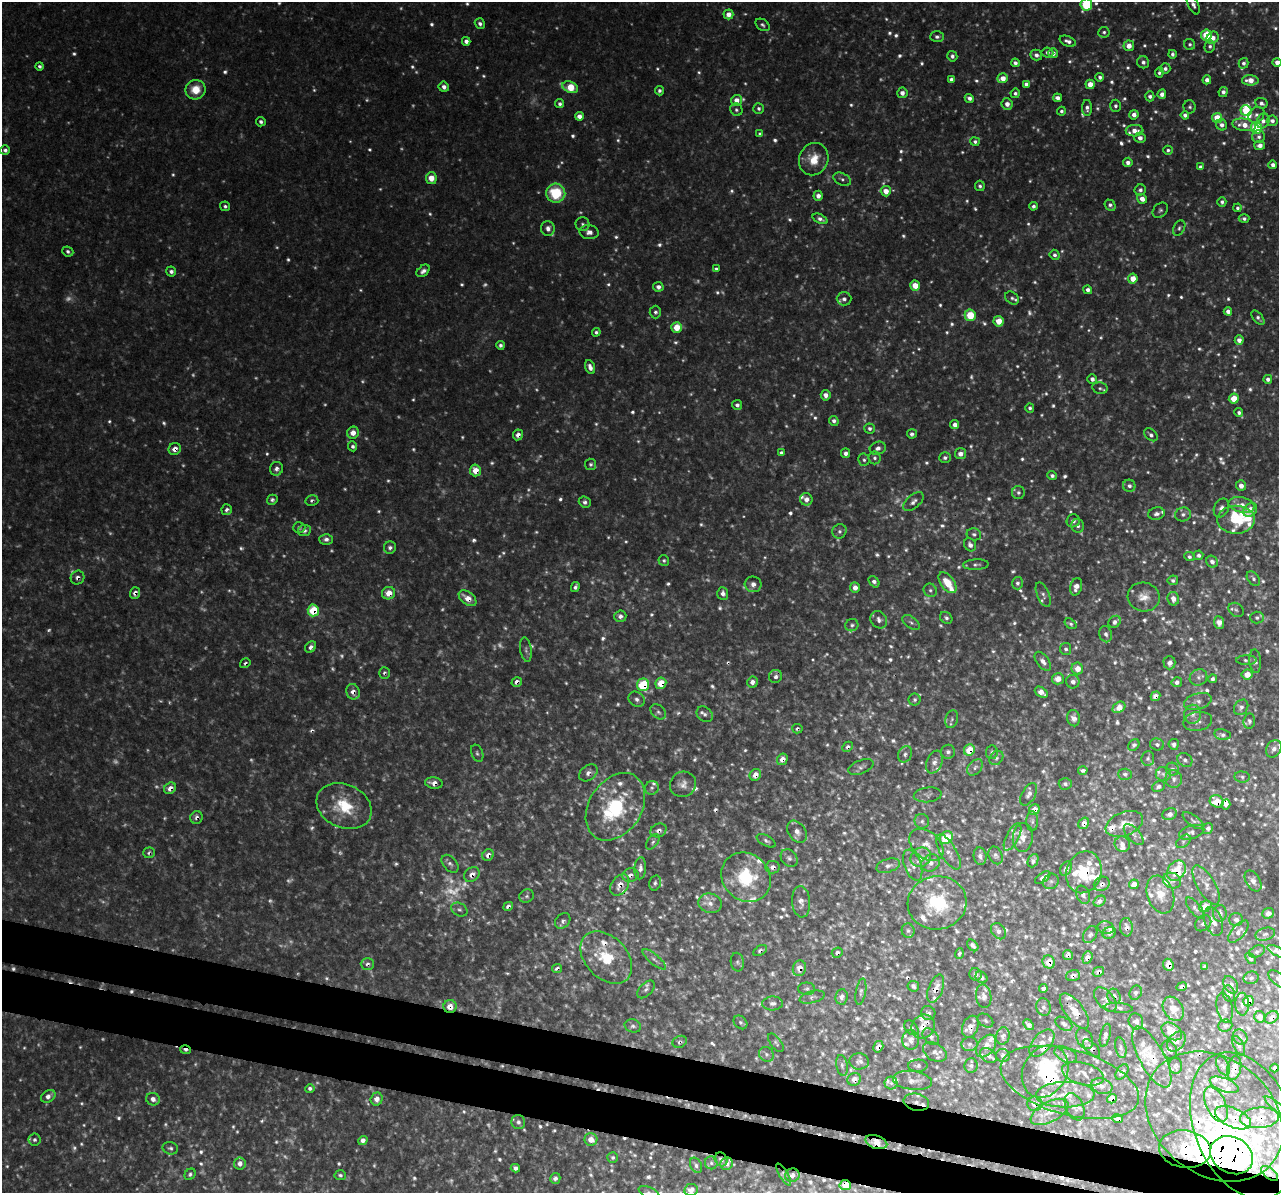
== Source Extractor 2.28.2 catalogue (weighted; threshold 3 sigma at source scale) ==
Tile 6 of 4 x 4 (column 2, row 2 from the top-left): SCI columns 1315-2591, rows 2759-3949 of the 5159 x 5407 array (HDU 1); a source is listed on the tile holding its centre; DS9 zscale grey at full resolution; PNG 1281 x 1195 px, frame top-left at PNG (2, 2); each listed source drawn as its Kron ellipse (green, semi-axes under 4 px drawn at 4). Shown black and unused: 6% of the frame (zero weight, under 3 of 4 exposures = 4% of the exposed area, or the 3 px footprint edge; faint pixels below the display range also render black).
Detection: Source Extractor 2.28.2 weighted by HDU 2 'WHT'; one run over the whole footprint, this tile lists its part. Background 0.0149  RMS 0.0048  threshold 0.0218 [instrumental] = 3 sigma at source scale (4.5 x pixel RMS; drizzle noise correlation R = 1.50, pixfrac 1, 0.0396/0.0396 arcsec/px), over >= 5 px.
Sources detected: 1491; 431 too faint to see at this stretch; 4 inside a brighter object's white glare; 13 cosmic-ray / hot-pixel residue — neither listed nor drawn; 109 inside a brighter listed object's ellipse — not listed separately; of the other 934, all 500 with FLUX_AUTO >= 1.21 (the completeness limit of this list) listed and drawn (434 fainter detections not listed), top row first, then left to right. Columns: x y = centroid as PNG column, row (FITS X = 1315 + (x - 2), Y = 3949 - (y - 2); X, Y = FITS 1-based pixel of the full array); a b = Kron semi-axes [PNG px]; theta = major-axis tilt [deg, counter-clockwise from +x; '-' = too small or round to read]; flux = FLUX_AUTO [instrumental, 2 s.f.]
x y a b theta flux
1086 4 6 6 - 30
1193 5 10 5 -65 2
728 14 5 5 - 4.2
480 24 5 5 - 1.9
762 25 8 5 -34 1.3
1104 32 5 5 - 1.2
1206 35 5 5 - 18
937 37 7 5 1 1.6
1213 38 6 5 - 4.3
466 41 4 4 - 2.6
1068 41 8 5 -21 2.3
1190 44 6 5 - 1.3
1129 46 5 5 - 4.5
1210 46 6 5 - 1.4
1047 52 6 5 - 1.9
1053 53 5 5 - 2.2
1172 54 4 3 - 1.5
1036 55 6 5 - 2.4
952 56 5 5 - 1.8
1143 62 6 6 - 2.1
1015 63 4 4 - 2.2
1244 63 5 4 - 1.8
1277 63 4 4 - 2.9
40 66 4 3 - 1.3
1165 69 5 5 - 1.8
1159 73 5 3 - 1.3
1100 77 4 4 - 1.6
1003 78 5 4 - 5.5
951 79 4 4 - 2.3
1207 80 4 4 - 2.7
1250 80 8 5 -2 5.7
1026 84 4 4 - 1.7
1090 84 5 4 - 7.5
444 87 5 5 - 2.4
570 87 8 5 -18 15
195 90 10 9 - 10
659 91 4 4 - 1.5
1223 92 5 4 - 2.1
902 93 5 5 - 3.1
1015 93 5 4 - 1.5
1162 94 5 4 - 3
1150 96 5 4 - 1.7
969 98 5 4 - 2.3
1057 98 4 4 - 2.6
737 100 5 5 - 4.8
1261 103 6 5 - 2
560 104 4 4 - 1.5
1007 104 6 5 - 3.6
1115 106 6 5 - 1.5
1190 107 6 6 - 1.3
759 108 5 5 - 1.5
1087 108 8 5 90 1.9
736 110 6 6 - 1.2
1246 110 5 5 - 16
1061 111 4 4 - 1.2
1134 115 5 4 - 3
1185 115 4 4 - 2
1256 115 9 7 37 2.1
579 116 4 4 - 3.3
1217 118 5 5 - 13
1263 121 7 6 - 2.4
1272 121 5 5 - 2.4
261 122 5 4 - 1.4
1222 125 6 5 - 2.5
1244 125 12 6 -9 6.5
1256 128 6 5 - 36
1134 131 9 6 3 4
760 134 4 4 - 1.3
1259 137 6 6 - 1.9
1140 138 5 5 - 2.6
975 141 5 4 - 1.5
1260 145 5 5 - 3.1
5 150 5 5 - 1.6
1168 150 4 4 - 1.2
814 159 16 14 68 10
1128 162 5 4 - 2.3
1273 165 4 4 - 2.2
1200 167 4 4 - 1.7
431 178 6 5 - 7.6
842 179 9 6 -28 1.5
980 186 5 5 - 1.3
1140 190 6 5 - 1.6
886 191 5 5 - 5.5
556 193 9 9 - 24
818 196 5 4 - 2.6
1142 199 5 4 - 4
1222 202 5 4 - 1.6
1110 205 6 4 -48 1.8
225 206 5 4 - 1.3
1033 206 4 4 - 1.5
1238 208 4 4 - 1.2
1160 210 9 6 45 1.4
820 219 8 4 -24 2.1
1244 219 5 4 - 1.4
582 224 7 7 - 1.5
548 228 7 6 - 2.7
1179 228 8 5 62 1.3
589 232 10 7 -9 3.1
68 251 6 5 - 1.4
1055 255 5 5 - 1.6
716 269 4 4 - 1.3
171 271 5 5 - 1.8
423 271 7 5 41 2.2
1133 279 5 4 - 6.8
915 286 5 5 - 7.4
658 287 5 4 - 2.5
1088 290 4 4 - 2.3
1012 298 7 5 -42 1.2
844 299 7 6 - 2.2
1228 311 4 4 - 2.7
655 312 6 6 - 1.5
970 315 6 5 - 15
1258 318 8 4 -51 1.7
998 321 5 5 - 7.4
677 327 5 5 - 9.9
596 332 4 4 - 1.2
1239 340 5 4 - 3.3
500 345 4 4 - 1.4
590 367 7 4 -68 2.9
1092 379 5 5 - 2.2
1268 379 4 4 - 2.1
1100 388 7 5 -13 1.4
826 395 5 5 - 3.1
1234 399 5 5 - 8.5
737 405 5 5 - 1.7
1030 408 5 4 - 1.3
1239 413 4 4 - 1.3
834 421 5 4 - 1.9
955 425 4 4 - 3
870 428 5 5 - 1.7
353 433 6 6 - 4.7
912 434 5 4 - 1.6
518 435 5 5 - 3.1
1151 435 7 5 -42 1.7
353 446 5 4 - 1.5
878 448 8 6 20 2.2
175 449 6 5 - 3.9
781 453 4 3 - 1.3
845 453 5 4 - 2
960 454 5 5 - 3.4
875 458 6 6 - 1.5
945 458 6 5 - 1.6
864 460 6 5 - 1.2
590 464 6 5 - 1.2
276 469 7 6 - 2.6
475 470 6 5 - 7
1052 476 5 4 - 1.4
1129 486 6 6 - 1.7
1241 486 5 5 - 3.3
1018 492 6 6 - 1.4
806 499 6 6 - 3.2
272 500 5 4 - 1.4
312 501 6 5 - 1.3
585 502 6 5 - 1.7
913 502 12 6 42 2.4
1242 505 13 7 -12 4.6
1221 508 10 7 65 2.4
227 510 5 5 - 1.8
1250 510 7 6 - 7.7
1156 514 8 6 13 2
1183 514 8 7 - 2
1236 520 19 14 2 15
1073 521 7 6 - 2.1
1078 526 7 6 - 1.9
299 527 6 5 - 1.4
304 531 6 5 - 1.8
839 531 7 7 - 1.7
974 534 7 6 - 1.3
326 539 6 5 - 2.2
970 545 7 5 -59 2.8
390 548 6 6 - 2
1198 555 5 5 - 1.4
1189 557 5 4 - 1.3
664 560 5 5 - 1.2
1212 562 6 5 - 2.1
976 565 13 5 3 1.5
77 578 7 6 - 2.2
1253 578 8 5 -52 1.3
1173 580 5 4 - 1.3
874 582 6 4 -52 2.1
947 583 12 6 -52 11
1017 583 6 5 - 1.5
753 584 8 8 - 3.2
575 587 5 3 - 1.5
1076 587 9 6 75 4.1
855 588 5 5 - 3.7
930 590 7 6 - 1.5
135 593 6 5 - 2.7
389 593 6 6 - 6.9
723 593 6 5 - 2.4
1043 595 13 6 -68 1.8
1144 597 16 14 -13 6.3
467 598 10 6 -38 6.1
1173 599 7 5 -78 3.7
313 610 6 5 - 20
1236 610 8 6 -37 1.3
620 616 6 5 - 2.3
946 618 7 5 -41 1.4
1257 618 7 6 - 1.3
879 620 9 7 -55 2.5
911 622 10 5 -36 1.7
1114 622 7 5 43 2.1
1219 623 6 5 - 3.5
1070 624 7 4 -36 1.2
852 625 6 6 - 1.3
1106 634 8 6 -74 1.9
311 647 6 4 51 2.3
1066 649 6 5 - 1.3
526 650 12 5 -81 1.8
1246 660 10 5 0 1.4
1043 661 11 6 -53 3.1
1255 661 12 6 -85 1.6
245 663 5 4 - 1.3
1169 663 7 6 - 2.7
1077 669 6 5 - 4.9
384 673 6 5 - 1.3
1247 674 5 5 - 6.4
776 676 6 6 - 2.1
1198 677 9 7 30 2
1058 679 6 5 - 5.1
1213 679 4 4 - 1.3
517 682 5 4 - 2.8
752 682 5 5 - 3.1
1073 682 7 7 - 2.4
1177 682 5 5 - 1.8
661 683 6 5 - 11
643 685 6 6 - 28
353 692 8 6 -69 3.4
1041 692 7 4 -36 3.9
1155 696 5 4 - 3.7
637 699 8 7 - 2
915 700 6 6 - 1.3
1198 702 14 8 17 3.2
1119 707 7 5 35 6.8
1241 707 8 6 53 1.7
658 712 9 6 -43 1.7
705 714 9 7 -41 2.2
1193 714 9 8 - 2.7
1074 718 8 6 -79 2.8
952 719 9 6 71 1.5
1198 721 14 9 11 2.6
1249 721 7 6 - 1.5
797 729 5 4 - 1.2
1222 735 8 5 -13 1.3
1157 744 7 6 - 1.5
1174 744 5 5 - 1.9
1134 745 6 5 - 1.4
848 747 6 4 46 1.5
1274 749 9 7 57 2.8
969 750 6 5 - 12
948 752 7 7 - 1.9
992 752 7 6 - 1.5
477 753 9 5 -68 1.4
905 754 8 6 66 1.7
996 758 8 6 49 1.7
1148 758 7 6 - 1.4
782 759 6 5 - 4.4
1185 760 8 6 -38 1.5
934 762 12 7 68 3.1
861 767 13 6 22 1.9
975 767 9 6 48 1.9
1172 769 7 6 - 1.6
1083 770 5 3 - 1.6
588 773 10 7 39 2.6
1125 774 7 5 -3 1.4
1163 774 7 7 - 1.8
755 775 6 5 - 5.1
1242 777 7 5 -5 1.2
1174 779 9 8 - 2.3
434 783 9 5 -7 4.1
683 784 13 12 - 4
1065 784 6 6 - 1.7
1158 787 7 5 28 1.8
170 788 6 5 - 4.5
652 788 7 6 - 1.3
1029 794 12 6 61 2.5
928 795 14 7 5 1.7
1217 801 7 6 - 11
1226 804 5 4 - 2.7
344 806 29 21 -24 24
615 807 37 26 57 47
1034 810 6 5 - 6.1
1170 814 7 6 - 2.4
197 817 6 6 - 2.3
922 821 7 7 - 1.5
1032 821 10 6 -89 1.5
1193 821 12 5 -36 1.4
1084 823 6 5 - 4
1124 824 19 12 21 6
1208 828 6 5 - 1.7
658 830 8 6 27 2.4
797 832 12 8 -55 3.8
1192 832 13 6 17 1.9
1134 835 13 6 -46 2
1012 837 15 6 63 2.1
946 838 7 6 - 17
1023 838 14 10 85 4.2
766 841 10 5 -29 1.5
1183 841 8 5 40 1.4
653 842 9 5 54 1.4
1122 844 8 7 - 2.5
926 845 19 13 -40 6.8
948 852 20 8 -59 3.4
149 853 6 5 - 1.4
488 855 6 5 - 3.5
996 855 9 6 -66 1.7
980 856 9 6 -82 1.9
921 857 10 9 - 3.8
789 858 9 7 -49 1.9
1033 861 7 5 64 1.6
931 863 10 8 33 2.4
450 864 10 6 -48 2
913 865 16 8 -69 3.5
888 866 12 6 17 2.4
773 867 7 6 - 2.6
640 868 11 6 85 2.6
1066 869 8 5 61 2.5
1176 871 11 8 55 11
1084 872 21 17 72 21
472 875 8 6 39 4.2
630 875 8 7 - 2.3
746 877 26 23 -44 32
1043 878 9 4 34 3.5
1051 881 8 7 - 1.7
1172 881 9 7 -25 2.2
1253 881 11 7 -60 3.1
655 883 8 5 75 1.5
1102 884 8 7 - 2.6
1134 884 5 4 - 5.6
620 885 12 8 56 5.1
1206 885 22 9 -60 4.3
1160 894 19 13 -71 7.7
1083 895 9 6 -67 1.9
527 896 7 6 - 1.4
1099 901 6 5 - 2.6
801 902 16 9 -84 3.9
710 903 12 9 -15 4.1
937 903 29 26 10 30
508 906 5 4 - 2.2
1205 906 6 5 - 7.5
1195 908 13 5 -51 1.8
459 909 8 6 -29 1.7
1220 913 8 6 84 2.2
1268 913 6 5 - 2.1
1236 920 7 6 - 2
563 921 9 6 48 1.9
1213 921 15 8 -71 3.8
1203 923 9 7 43 1.6
1126 927 9 6 -83 3
1106 928 8 6 -12 1.6
908 931 7 6 - 1.2
998 931 9 6 -54 2.1
1238 932 13 6 49 2.8
1109 933 7 5 27 1.9
1265 934 10 6 15 1.8
1090 935 9 6 58 1.5
973 945 6 4 -49 1.7
760 950 7 4 31 1.5
1257 951 8 5 27 1.4
1277 952 11 4 -29 2
837 953 6 5 - 1.7
959 953 5 4 - 1.4
1068 955 5 5 - 1.8
606 957 30 21 -46 24
1087 957 6 5 - 3.6
1250 958 6 4 -52 1.4
654 959 14 5 -40 2.2
737 962 9 6 -81 1.3
1049 962 6 6 - 7.6
367 964 7 6 - 1.7
1168 965 6 5 - 6
1205 967 4 3 - 1.2
557 968 5 4 - 1.4
799 968 8 6 77 4.3
1098 972 6 4 27 2.1
975 974 6 6 - 2
1073 975 7 5 20 2
981 977 6 5 - 1.6
1251 978 7 6 - 1.3
1278 979 12 6 -39 1.5
1231 985 9 6 -58 2.2
913 986 6 5 - 1.7
1182 987 5 4 - 2.6
646 989 11 6 47 1.8
807 989 8 6 -1 1.4
936 989 15 7 70 6.6
1043 989 4 4 - 1.4
861 992 13 5 80 1.7
1136 993 7 6 - 1.2
1229 993 8 6 -72 2.9
984 996 12 7 -81 3.6
1114 996 8 6 -70 2.4
812 997 13 6 14 1.8
841 997 7 6 - 2.3
1105 999 14 8 -50 2.8
1249 1001 5 5 - 10
773 1003 10 7 2 2.1
1242 1004 11 7 -89 2.3
450 1006 6 6 - 7
1043 1007 9 7 -76 1.9
1119 1008 14 5 -3 1.9
1225 1008 15 8 -80 3.1
1173 1009 13 9 -58 7.6
1074 1011 21 9 -53 7.5
928 1013 7 7 - 1.6
1259 1017 6 5 - 2.7
1272 1017 7 5 38 3.1
985 1020 8 6 -35 1.3
1136 1021 8 7 - 2.7
740 1022 7 6 - 1.4
1064 1024 9 6 -33 1.7
1028 1025 6 4 -49 1.9
633 1026 8 6 -15 1.4
1225 1026 7 6 - 1.3
923 1027 12 11 - 5.3
970 1027 11 8 68 5.1
911 1028 8 5 -46 1.3
1172 1031 11 7 -34 9.5
1105 1035 12 5 76 2
1003 1036 8 6 75 2.3
931 1037 9 6 -45 1.7
1240 1037 8 6 -56 1.3
1085 1039 11 7 -63 2.6
911 1040 10 8 86 3.1
680 1042 7 5 26 1.3
1177 1042 11 7 52 2.2
776 1043 11 5 -53 1.3
1042 1043 16 9 49 4.2
969 1044 8 7 - 1.5
1239 1045 10 5 -61 1.4
986 1046 12 8 54 4.3
878 1047 6 4 58 3
1091 1048 11 5 -45 1.8
1121 1048 10 5 -77 1.2
185 1050 5 3 - 2.2
1169 1050 10 7 -64 2.4
935 1052 13 8 -30 2.7
766 1054 8 7 - 1.6
988 1055 9 6 -38 2
1003 1055 7 6 - 2
1066 1055 12 7 -25 2.3
1152 1057 34 12 -62 11
859 1061 10 8 -2 2.2
842 1065 11 5 -81 1.4
971 1065 7 6 - 1.7
918 1066 10 6 0 1.6
1176 1066 8 6 -87 1.8
1223 1066 10 6 -62 1.5
1234 1068 12 7 77 4.9
1275 1068 4 3 - 1.6
1045 1071 27 22 61 47
1122 1072 8 5 54 1.9
1083 1074 21 10 -15 3.9
854 1079 7 6 - 3.5
912 1080 20 9 -7 4.1
1070 1082 71 32 -15 31
891 1083 6 6 - 1.6
1224 1085 15 6 -21 3.1
1102 1086 11 7 -17 2.4
310 1088 5 4 - 1.3
1065 1095 29 13 1 11
48 1096 8 5 36 2.9
153 1099 7 6 - 3
377 1099 6 6 - 3.8
1112 1099 5 4 - 4.8
916 1102 13 8 -13 3.2
1035 1104 7 7 - 4.9
1216 1104 19 9 -65 6.1
1075 1107 14 9 -66 2.2
1277 1107 15 4 -40 1.5
1049 1112 20 10 28 7
1214 1117 75 58 -38 94
1233 1118 19 9 -24 8
1259 1118 19 10 4 8.9
1117 1119 5 4 - 1.7
518 1122 7 7 - 2.1
1244 1126 76 50 -68 79
591 1139 6 6 - 4.9
35 1140 6 6 - 1.7
363 1140 5 4 - 2.6
876 1142 11 6 -18 6.3
170 1148 8 6 -14 1.5
1185 1149 26 18 -8 24
1232 1155 22 18 -29 270
613 1157 5 5 - 1.2
721 1159 7 6 - 2.4
711 1163 6 6 - 1.4
240 1164 6 6 - 3.2
727 1164 6 6 - 2.1
696 1165 8 5 -64 1.5
515 1168 5 4 - 2.1
1269 1173 10 5 -39 1.6
190 1174 6 5 - 1.3
340 1175 5 5 - 1.3
784 1175 12 4 -60 1.3
792 1175 7 6 - 3
555 1178 5 5 - 2.1
845 1185 5 5 - 8.7
691 1190 7 6 - 4.9
649 1192 11 5 -23 1.5
Overlapping masked pixels (flux is a lower limit): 95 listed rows (the first 20) at x y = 518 435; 175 449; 475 470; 312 501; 77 578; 135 593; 389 593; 467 598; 313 610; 245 663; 384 673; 517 682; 661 683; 643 685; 353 692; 1155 696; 797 729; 848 747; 969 750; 782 759
Isophote crosses this tile's border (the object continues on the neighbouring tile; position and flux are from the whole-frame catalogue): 12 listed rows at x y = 1086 4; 1193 5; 1277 63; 1272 121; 1274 749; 1277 952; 1278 979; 1277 1107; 1214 1117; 1244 1126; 691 1190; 649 1192